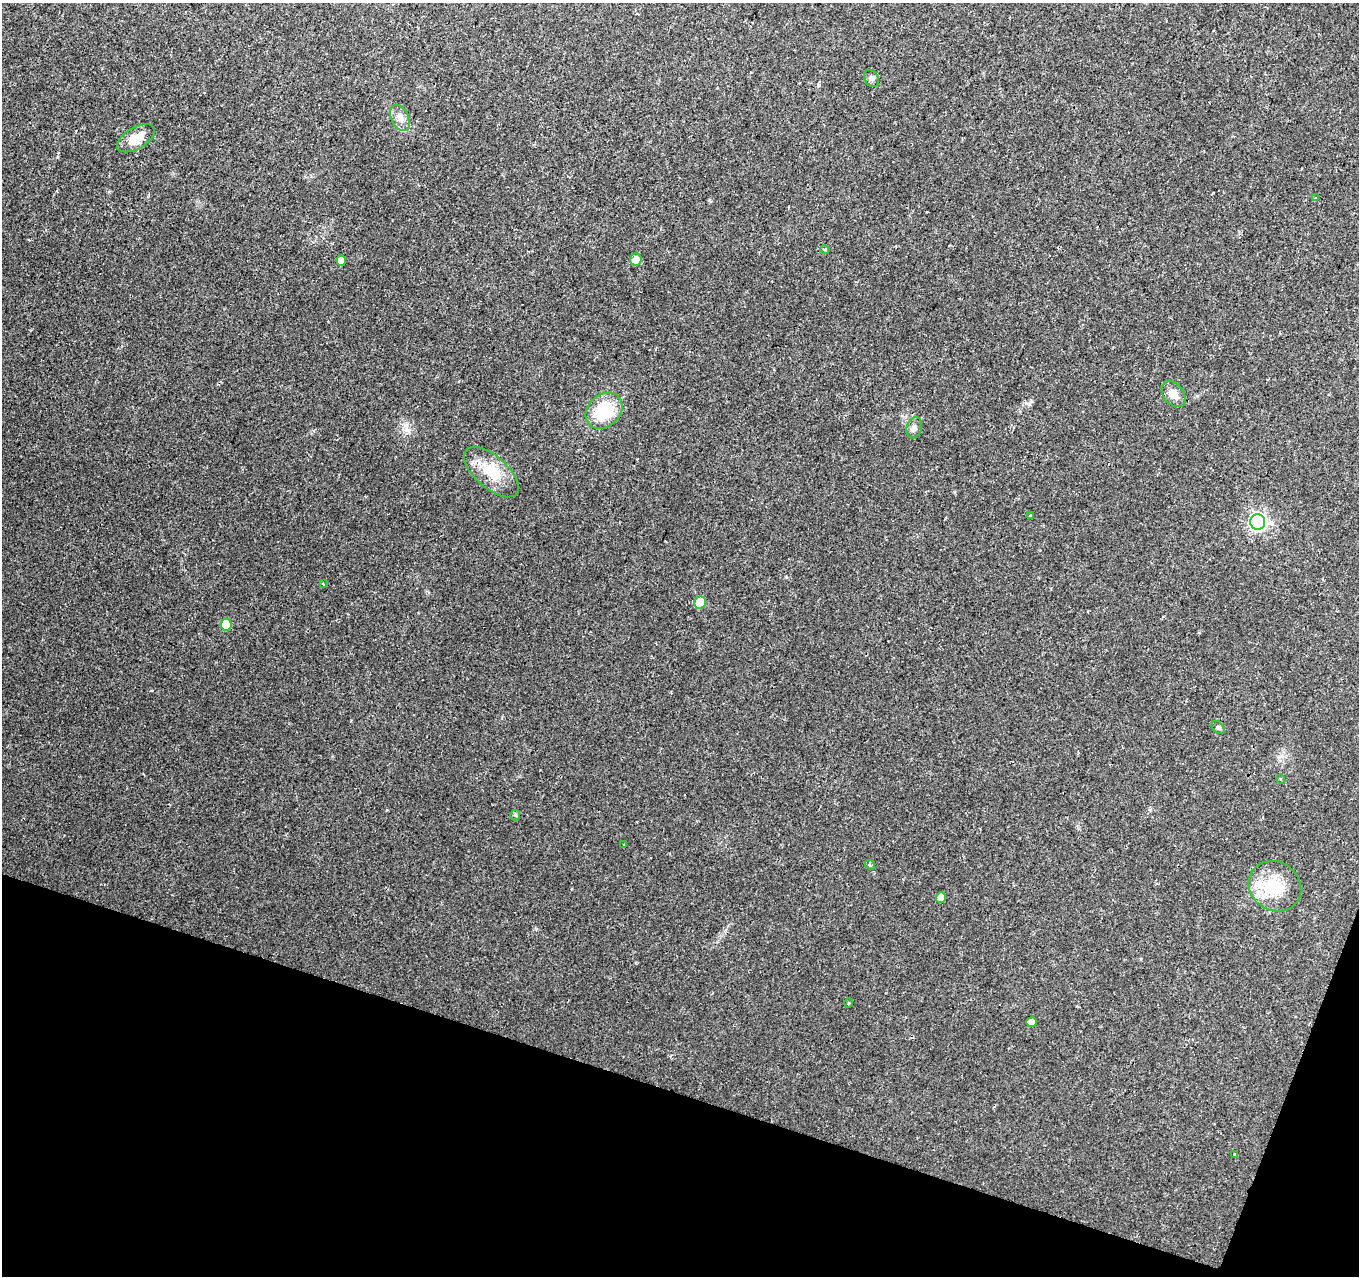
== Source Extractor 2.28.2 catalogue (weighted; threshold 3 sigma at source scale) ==
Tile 15 of 4 x 4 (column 3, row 4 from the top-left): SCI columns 2737-4093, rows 214-1487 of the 5462 x 5602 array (HDU 1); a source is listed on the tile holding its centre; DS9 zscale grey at full resolution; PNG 1361 x 1278 px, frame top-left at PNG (2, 3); each listed source drawn as its Kron ellipse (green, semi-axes under 4 px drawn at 4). Shown black and unused: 16% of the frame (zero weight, under 2 of 3 exposures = <1% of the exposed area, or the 3 px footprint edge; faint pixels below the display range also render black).
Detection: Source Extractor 2.28.2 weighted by HDU 2 'WHT'; one run over the whole footprint, this tile lists its part. Background 0.0289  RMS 0.0042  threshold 0.0189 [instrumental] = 3 sigma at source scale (4.5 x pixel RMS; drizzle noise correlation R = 1.50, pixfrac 1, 0.0396/0.0396 arcsec/px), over >= 5 px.
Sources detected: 27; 1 inside a brighter listed object's ellipse — not listed separately; the other 26 listed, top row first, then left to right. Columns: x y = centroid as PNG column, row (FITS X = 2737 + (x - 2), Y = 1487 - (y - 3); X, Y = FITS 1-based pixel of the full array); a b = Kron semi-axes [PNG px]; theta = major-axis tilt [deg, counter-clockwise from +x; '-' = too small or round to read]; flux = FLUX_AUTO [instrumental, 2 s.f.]
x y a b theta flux
872 78 9 6 -57 1.2
400 118 14 8 -62 3
136 138 21 11 29 7
1315 198 3 3 - 0.31
825 250 5 3 - 0.55
636 259 6 6 - 2.8
341 261 5 4 - 2.8
1174 394 15 10 -51 4
604 411 20 16 42 18
914 428 11 7 73 1.7
491 472 33 16 -41 13
1031 516 3 3 - 0.78
1258 522 8 7 - 130
323 584 4 3 - 0.39
700 603 6 6 - 8.2
226 625 6 5 - 11
1218 728 7 5 -47 0.84
1281 779 5 3 - 0.35
515 815 5 5 - 0.58
624 845 3 2 - 0.38
870 865 5 4 - 0.5
1275 886 27 24 -35 16
941 897 5 5 - 3.2
849 1003 4 3 - 0.43
1031 1022 5 4 - 2.6
1234 1154 3 2 - 0.7
Unlisted compact peaks at least as high as the median listed source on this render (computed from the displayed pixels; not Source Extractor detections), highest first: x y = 1029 404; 786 577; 819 85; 709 200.